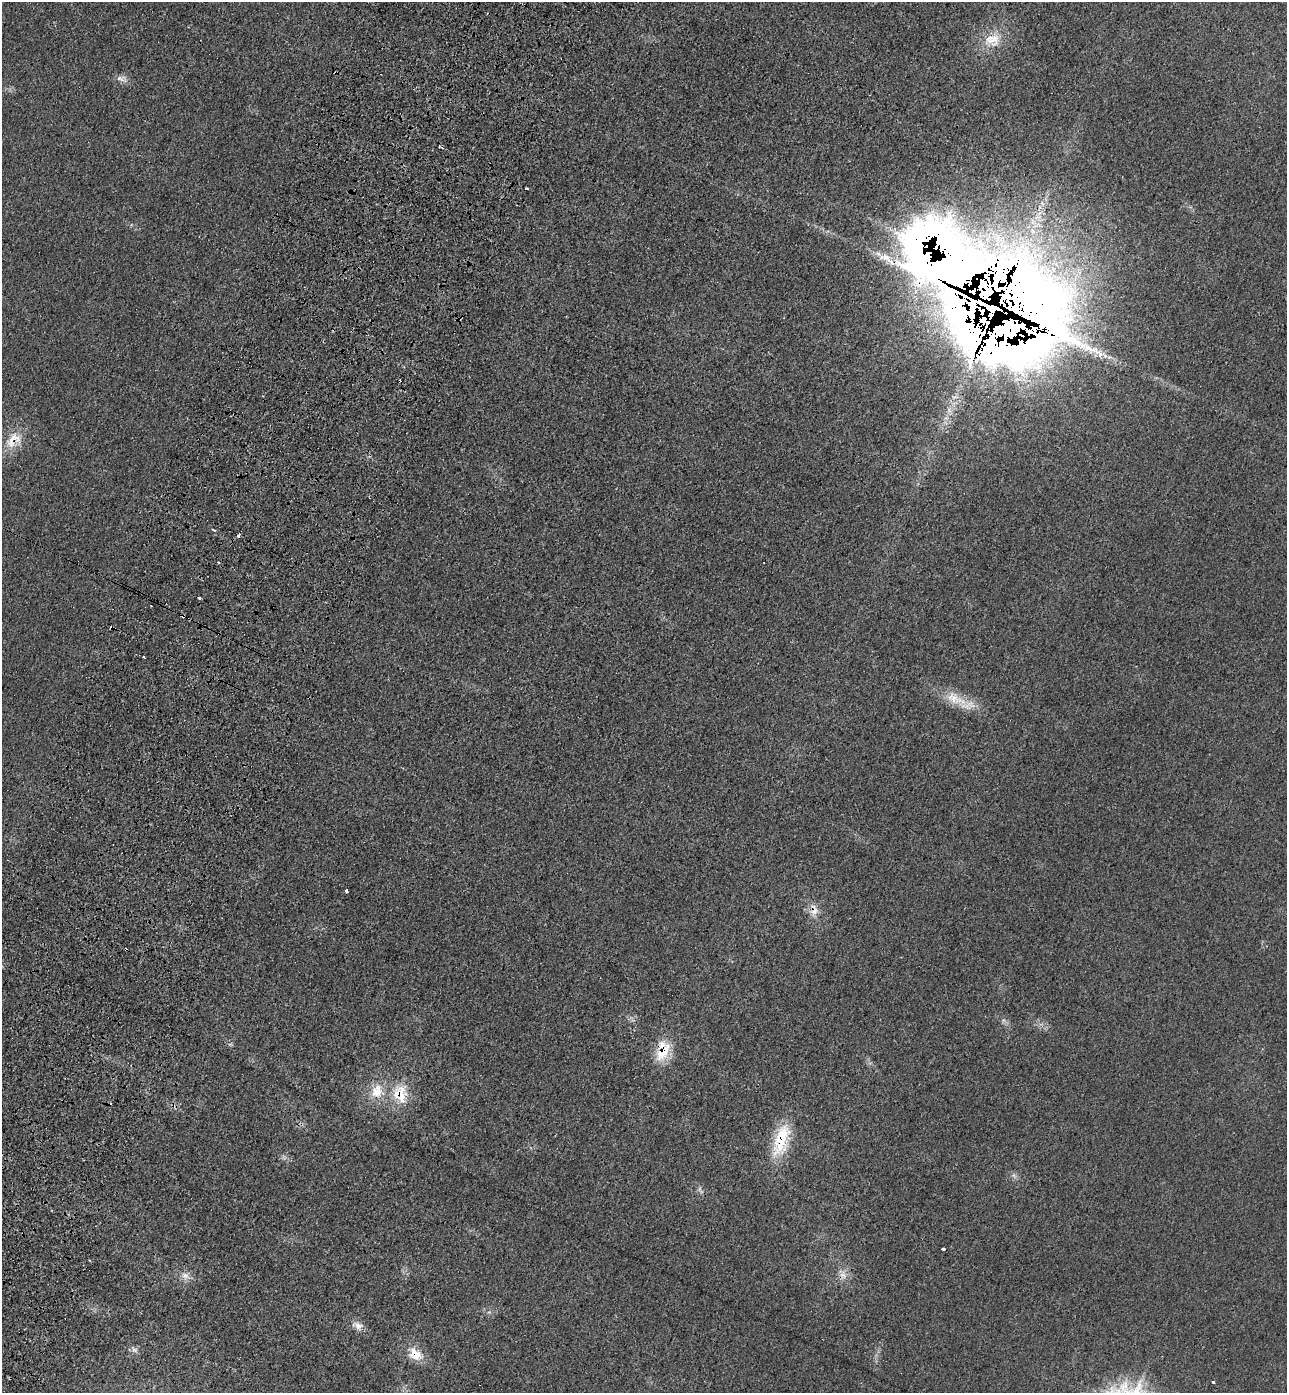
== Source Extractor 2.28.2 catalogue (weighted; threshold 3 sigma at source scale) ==
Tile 7 of 4 x 4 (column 3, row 2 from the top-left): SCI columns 2944-4228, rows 2833-4223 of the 5755 x 5659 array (HDU 1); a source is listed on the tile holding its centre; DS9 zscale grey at full resolution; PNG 1289 x 1395 px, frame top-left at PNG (2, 2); no overlay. Shown black and unused: <1% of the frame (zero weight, under 3 of 4 exposures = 6% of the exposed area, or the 3 px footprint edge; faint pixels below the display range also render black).
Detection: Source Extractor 2.28.2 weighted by HDU 2 'WHT'; one run over the whole footprint, this tile lists its part. Background 0.0206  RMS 0.0051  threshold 0.0231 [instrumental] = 3 sigma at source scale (4.5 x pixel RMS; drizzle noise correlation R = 1.50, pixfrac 1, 0.05/0.05 arcsec/px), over >= 5 px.
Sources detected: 36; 7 cosmic-ray / hot-pixel residue — not listed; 4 inside a brighter listed object's ellipse — not listed separately; the other 25 listed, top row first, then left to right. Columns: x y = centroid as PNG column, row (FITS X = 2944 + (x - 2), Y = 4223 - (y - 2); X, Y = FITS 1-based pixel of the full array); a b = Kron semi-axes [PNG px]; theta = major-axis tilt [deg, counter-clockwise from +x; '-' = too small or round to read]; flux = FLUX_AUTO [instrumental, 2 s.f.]
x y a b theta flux
992 40 25 20 10 14
120 78 11 6 -11 2.5
933 249 194 146 -41 5400
982 325 62 27 59 8900
13 440 29 17 46 12
214 530 3 3 - 0.8
238 535 3 3 - 4.8
218 562 3 2 - 0.69
200 598 3 3 - 1.3
111 628 6 3 -19 0.64
954 698 40 14 -35 14
346 891 3 3 - 2.5
814 910 18 10 -72 5.4
663 1051 29 16 73 15
377 1091 19 17 63 12
400 1094 29 21 -79 17
781 1140 48 18 72 24
1014 1176 8 4 -37 1.4
943 1249 3 3 - 3.7
843 1275 11 9 -27 3.6
185 1276 12 8 -24 3.6
358 1326 17 9 -26 4
134 1350 9 7 -25 1.9
415 1354 21 15 -34 9
1213 1382 3 3 - 1.9
Overlapping masked pixels (flux is a lower limit): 9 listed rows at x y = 933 249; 982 325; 13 440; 111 628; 814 910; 663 1051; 400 1094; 781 1140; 415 1354